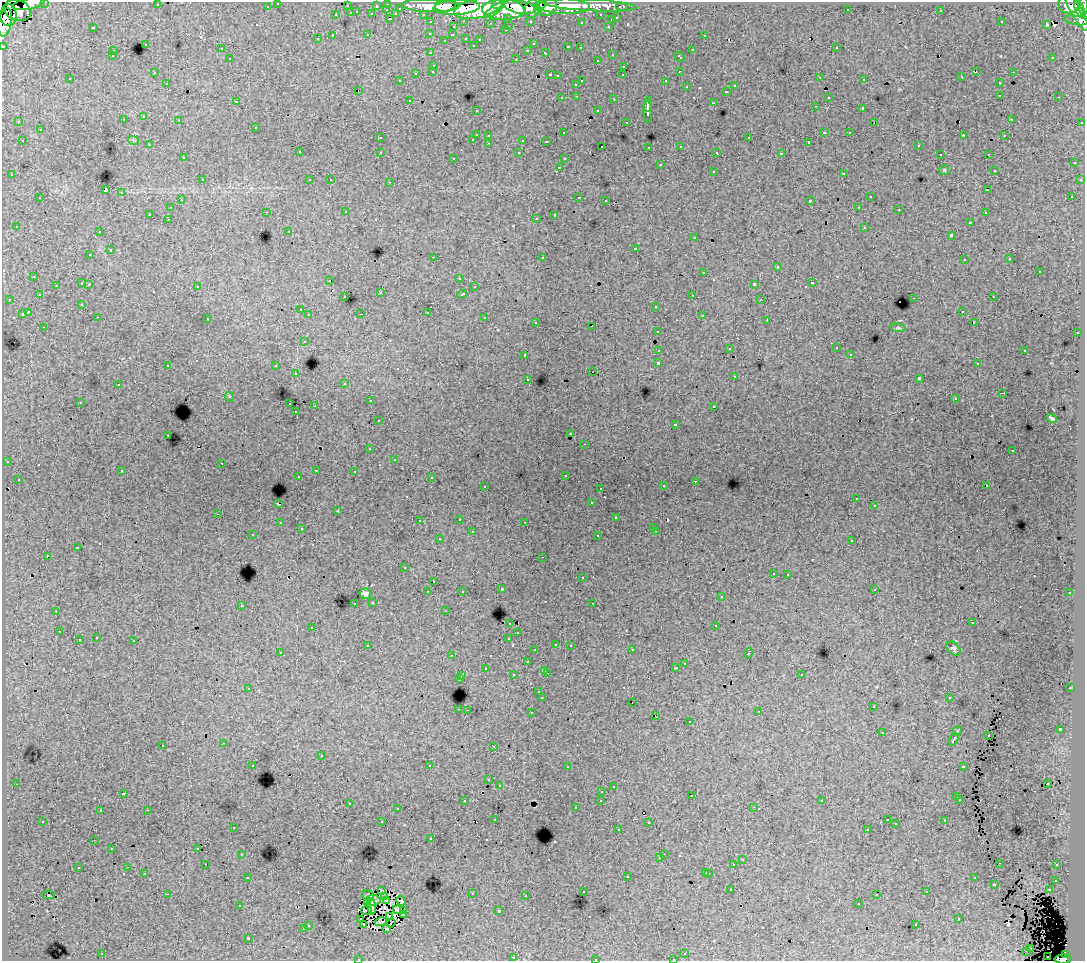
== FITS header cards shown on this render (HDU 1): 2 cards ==
NAXIS1  =                 1083
NAXIS2  =                  959

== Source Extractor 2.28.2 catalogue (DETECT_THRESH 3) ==
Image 1083 x 959 px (HDU 1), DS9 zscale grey, 1 PNG px = 1 image px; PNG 1087 x 963 px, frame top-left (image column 1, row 959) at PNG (2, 2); each listed source drawn as its Kron ellipse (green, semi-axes under 4 px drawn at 4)
Background 89.5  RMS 0.82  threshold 2.45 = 3 sigma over >= 5 px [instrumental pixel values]
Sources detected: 558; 9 with non-positive FLUX_AUTO (blend fragments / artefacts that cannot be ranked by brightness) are neither listed nor drawn; of the other 549, the 500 brightest by FLUX_AUTO listed and drawn (49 fainter detections omitted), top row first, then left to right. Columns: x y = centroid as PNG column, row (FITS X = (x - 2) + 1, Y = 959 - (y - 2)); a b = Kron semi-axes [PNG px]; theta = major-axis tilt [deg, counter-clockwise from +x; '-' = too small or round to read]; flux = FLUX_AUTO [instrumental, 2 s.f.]
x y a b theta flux
45 2 3 2 - 3300
278 3 3 3 - 2400
28 4 16 5 11 86000
388 4 3 3 - 4500
497 4 5 3 - 62000
157 5 3 2 - 160
445 5 10 6 7 150000
590 5 46 6 -3 110000
1068 5 10 8 -17 100000
267 6 3 3 - 1800
347 6 3 3 - 870
376 6 3 2 - 1100
430 6 29 6 -1 250000
540 6 6 4 32 66000
563 6 27 8 -2 250000
1084 6 9 3 89 80000
457 7 23 7 3 410000
520 7 15 6 -11 300000
547 7 10 8 34 200000
622 7 6 3 0 3500
400 8 3 3 - 810
479 8 25 10 13 550000
532 9 9 7 83 180000
848 9 3 2 - 58
1080 9 10 4 -67 180000
17 10 13 10 -20 160000
387 10 3 2 - 360
494 10 11 3 35 110000
503 10 21 10 -2 520000
941 10 3 2 - 170
538 11 4 3 - 66000
1076 11 22 5 -61 280000
357 12 3 2 - 350
351 13 3 3 - 860
372 14 3 3 - 1200
396 14 4 3 - 1100
423 14 3 2 - 1900
8 15 11 8 -90 200000
336 15 3 3 - 390
601 15 3 3 - 1700
508 18 3 3 - 1200
617 18 3 3 - 630
390 19 3 2 - 510
611 20 3 3 - 280
1076 20 12 4 -9 20000
464 21 3 2 - 420
530 21 3 3 - 1600
5 22 14 6 80 220000
431 22 3 3 - 2300
581 22 3 3 - 140
1001 22 3 3 - 98
491 23 3 2 - 60
1047 25 4 3 - 390
509 26 3 2 - 390
608 26 3 2 - 290
93 27 3 3 - 690
453 27 3 3 - 410
505 30 3 2 - 240
430 33 3 3 - 170
368 35 3 3 - 630
452 35 3 2 - 240
704 35 3 3 - 330
333 36 3 3 - 1600
466 38 3 3 - 350
317 39 3 3 - 250
480 39 3 3 - 180
445 40 3 2 - 70
145 44 3 3 - 440
533 44 3 3 - 170
473 45 3 3 - 190
3 46 3 3 - 4800
568 47 4 3 - 670
580 48 3 3 - 250
836 48 3 2 - 430
221 49 3 3 - 240
528 50 3 3 - 310
692 50 3 3 - 530
113 51 3 3 - 320
431 53 3 3 - 260
545 53 4 3 - 620
612 54 3 3 - 450
112 56 3 3 - 250
680 57 6 3 -43 590
1053 57 3 2 - 190
230 59 3 3 - 260
516 59 3 2 - 570
597 60 3 3 - 320
434 65 3 3 - 440
624 66 3 3 - 320
433 71 3 3 - 350
679 71 3 2 - 62
976 71 3 2 - 110
1013 72 3 2 - 350
154 73 3 3 - 170
416 73 3 3 - 620
550 75 3 2 - 500
623 75 3 2 - 120
557 76 3 3 - 170
820 77 2 2 - 130
962 77 3 2 - 120
70 79 3 3 - 340
864 80 3 3 - 210
400 81 3 3 - 180
582 81 3 2 - 550
666 81 3 3 - 1400
167 83 3 3 - 290
999 83 3 3 - 320
576 84 3 3 - 320
735 86 3 3 - 300
686 87 3 3 - 410
358 90 3 2 - 270
727 91 3 3 - 510
1000 95 3 3 - 300
577 96 3 2 - 200
828 97 3 3 - 350
1059 97 3 2 - 260
562 98 3 3 - 240
614 99 3 2 - 500
409 100 3 2 - 210
236 101 3 3 - 130
714 103 3 3 - 1100
648 104 7 2 87 2800
815 106 3 2 - 180
863 108 3 3 - 1600
476 110 3 3 - 210
598 111 3 3 - 350
648 112 10 4 -88 2600
144 117 3 3 - 310
1011 119 3 3 - 180
123 120 3 3 - 280
179 120 3 2 - 190
19 122 3 3 - 190
626 122 3 3 - 170
1081 122 3 3 - 920
874 123 3 2 - 110
256 127 3 3 - 310
40 130 3 3 - 420
824 132 3 3 - 910
849 132 2 2 - 210
564 133 3 3 - 150
476 134 3 3 - 990
489 135 3 3 - 360
963 136 4 2 - 600
1004 136 3 3 - 170
380 138 3 3 - 220
749 138 3 3 - 410
473 139 3 3 - 360
133 140 5 3 - 71
523 140 3 3 - 840
22 141 3 2 - 380
546 141 3 3 - 230
809 142 3 3 - 81
489 143 3 2 - 300
149 145 3 2 - 220
918 145 3 3 - 290
602 146 3 3 - 230
681 146 3 3 - 300
649 147 3 3 - 270
299 152 3 3 - 340
380 152 3 3 - 400
717 152 4 3 - 190
519 153 3 3 - 270
781 154 4 3 - 2200
940 154 3 2 - 130
988 154 3 2 - 140
183 158 3 3 - 240
454 158 3 3 - 240
564 159 3 3 - 240
1074 163 3 3 - 280
660 165 3 3 - 580
559 167 3 2 - 300
944 170 5 5 - 64
994 170 3 3 - 240
713 171 3 3 - 440
844 173 3 3 - 600
12 175 3 3 - 230
202 180 3 3 - 330
310 180 3 3 - 300
330 180 3 2 - 92
1080 180 3 3 - 220
390 182 3 2 - 430
105 190 4 3 - 6500
988 190 3 2 - 150
121 193 3 3 - 600
1072 196 3 3 - 73
579 197 3 2 - 470
870 197 3 3 - 480
40 198 3 3 - 470
181 200 3 2 - 250
606 200 3 2 - 190
810 201 3 3 - 1300
859 207 3 2 - 230
170 208 3 3 - 250
899 210 2 2 - 200
266 212 3 2 - 260
346 212 3 2 - 200
985 213 3 3 - 270
150 214 3 3 - 1500
555 215 4 3 - 1800
536 218 3 2 - 71
168 219 3 2 - 270
970 222 3 3 - 200
16 226 3 3 - 270
865 227 3 3 - 570
289 231 3 2 - 60
99 232 3 2 - 150
951 235 3 3 - 1100
695 238 3 3 - 290
635 248 3 3 - 680
110 250 3 3 - 720
90 255 3 3 - 210
433 257 3 2 - 700
542 257 3 3 - 480
1010 259 3 3 - 330
964 260 3 2 - 200
777 267 3 3 - 780
704 272 3 3 - 390
1039 272 3 3 - 710
34 276 3 3 - 420
459 278 3 2 - 110
330 280 3 2 - 97
82 283 3 3 - 700
812 283 3 3 - 670
89 284 3 2 - 280
754 284 4 3 - 1700
56 285 3 3 - 220
197 286 3 3 - 270
474 287 3 3 - 240
381 292 3 3 - 75
462 294 5 3 - 580
39 295 3 3 - 200
693 295 3 2 - 230
345 297 3 3 - 180
993 297 3 2 - 170
914 298 3 2 - 420
9 299 3 2 - 120
761 300 3 2 - 120
82 305 3 3 - 110
656 306 3 3 - 440
300 310 3 3 - 180
962 311 3 2 - 150
28 312 4 3 - 1600
427 312 3 3 - 660
22 314 3 3 - 670
361 314 3 2 - 120
309 315 3 3 - 300
702 315 3 3 - 310
98 317 3 2 - 110
485 318 3 3 - 530
208 319 3 2 - 120
767 320 3 2 - 70
536 322 3 3 - 120
974 322 3 2 - 55
592 326 2 2 - 86
44 327 3 2 - 210
898 328 8 4 -8 83
657 331 3 3 - 200
1077 333 3 2 - 180
304 341 3 3 - 240
836 348 3 3 - 250
729 349 3 3 - 64
659 350 4 3 - 1000
1025 350 3 3 - 530
850 354 3 2 - 99
525 355 3 3 - 460
658 363 3 3 - 2100
977 364 3 2 - 160
168 365 3 2 - 220
276 366 3 3 - 280
593 372 3 2 - 270
296 374 3 3 - 180
735 377 3 3 - 120
919 378 4 3 - 1800
528 379 3 3 - 120
345 383 4 3 - 160
118 385 3 3 - 300
1003 393 3 2 - 220
229 397 5 4 - 86
955 399 3 3 - 120
370 401 3 2 - 220
80 402 3 3 - 160
290 404 3 2 - 300
315 406 3 2 - 560
714 406 3 3 - 170
296 412 3 3 - 110
1052 418 5 3 - 89
378 421 3 3 - 270
675 424 3 2 - 70
571 433 3 3 - 110
168 435 3 2 - 100
585 444 3 2 - 200
370 449 3 2 - 150
1013 451 3 3 - 130
394 459 3 3 - 62
7 461 3 3 - 89
222 463 2 2 - 220
316 470 3 2 - 300
122 471 3 3 - 260
354 471 3 2 - 170
565 475 3 3 - 180
298 476 2 2 - 84
431 477 3 2 - 69
18 479 3 2 - 120
695 481 3 2 - 120
485 486 3 2 - 270
663 486 3 3 - 260
987 486 3 3 - 320
600 488 3 2 - 110
857 499 3 3 - 70
592 503 3 3 - 140
278 504 3 3 - 770
874 506 3 3 - 170
337 510 3 2 - 75
218 514 3 2 - 120
616 518 3 3 - 200
459 519 3 2 - 280
419 521 3 3 - 130
525 522 3 2 - 82
280 523 3 2 - 160
653 527 3 2 - 110
301 529 3 3 - 160
656 531 3 2 - 140
472 532 3 3 - 470
253 535 3 2 - 180
598 536 3 3 - 230
439 539 3 3 - 180
852 540 3 3 - 330
77 548 3 3 - 760
47 556 3 2 - 710
543 557 3 2 - 120
405 568 3 3 - 130
773 573 3 3 - 270
788 574 3 2 - 320
582 578 3 3 - 230
434 582 3 2 - 82
501 589 3 3 - 330
874 589 3 3 - 200
462 591 3 3 - 120
428 592 3 3 - 320
1070 593 3 3 - 220
365 594 5 5 - 180
721 597 3 3 - 270
373 602 3 3 - 330
355 603 3 2 - 240
593 603 3 2 - 110
241 605 3 3 - 410
56 611 3 2 - 78
445 611 3 2 - 120
510 623 3 3 - 290
972 623 3 2 - 82
716 626 3 3 - 460
312 627 3 3 - 400
59 632 3 2 - 180
518 633 3 3 - 200
96 638 3 3 - 260
509 638 4 3 - 490
79 640 3 3 - 600
134 641 3 3 - 640
556 644 3 3 - 280
570 645 3 2 - 310
368 646 4 3 - 300
953 649 8 5 -45 130
535 650 3 3 - 270
632 650 3 2 - 270
280 652 3 3 - 78
748 653 5 3 - 560
451 656 3 2 - 110
527 662 3 3 - 370
685 663 3 2 - 150
485 668 3 2 - 220
675 668 3 3 - 150
545 670 3 2 - 390
547 673 3 2 - 450
801 674 3 3 - 340
513 675 3 3 - 320
462 676 3 2 - 300
459 679 3 3 - 1100
249 688 4 3 - 54
1070 688 3 2 - 180
539 692 3 3 - 260
542 698 3 3 - 1800
949 698 3 2 - 140
633 702 2 2 - 75
873 707 3 2 - 230
459 709 3 2 - 350
467 710 2 2 - 240
531 712 3 2 - 300
759 712 3 2 - 75
655 715 3 2 - 110
689 722 3 3 - 410
1060 729 4 3 - 2400
957 731 5 3 - 720
882 733 3 2 - 79
988 735 3 2 - 84
953 739 7 3 58 1300
224 743 3 2 - 320
163 745 3 3 - 460
493 746 3 2 - 98
321 756 3 3 - 590
253 765 3 2 - 170
430 766 3 3 - 3900
963 766 4 3 - 670
567 767 3 2 - 210
489 780 3 3 - 220
16 784 3 2 - 250
1047 784 3 2 - 86
499 785 3 3 - 270
613 787 3 2 - 150
602 791 3 2 - 280
123 793 3 3 - 300
691 796 2 2 - 130
957 797 3 3 - 480
960 799 3 3 - 260
601 800 3 3 - 390
465 801 3 3 - 250
822 801 3 3 - 120
349 803 3 2 - 340
754 807 3 2 - 330
576 808 3 3 - 170
397 809 3 3 - 270
147 810 3 2 - 310
100 811 3 3 - 210
495 819 3 3 - 160
887 820 3 3 - 170
43 821 3 2 - 160
945 821 3 3 - 340
382 822 3 3 - 760
649 822 3 2 - 57
896 824 3 3 - 110
233 827 3 3 - 310
867 829 3 3 - 150
618 830 3 2 - 150
431 839 3 3 - 250
94 840 2 2 - 56
112 848 2 2 - 62
198 848 3 3 - 140
242 854 3 2 - 300
664 854 2 2 - 180
660 858 3 3 - 200
742 860 3 3 - 360
1000 863 2 2 - 60
206 864 2 2 - 180
734 865 3 3 - 1000
1057 865 3 3 - 250
128 867 3 2 - 300
78 868 3 3 - 430
706 872 3 3 - 430
144 873 3 2 - 300
709 873 3 3 - 360
627 876 3 3 - 660
248 877 3 2 - 250
974 878 3 3 - 230
1056 880 3 3 - 310
994 884 3 3 - 850
381 890 3 3 - 56
731 890 3 3 - 310
1049 890 3 3 - 430
583 891 3 3 - 300
927 892 3 3 - 300
167 894 3 2 - 890
472 894 3 3 - 310
877 894 3 3 - 300
48 895 6 2 1 210
368 896 6 5 - 110
385 896 3 3 - 100
526 896 3 2 - 110
373 900 7 5 -11 240
386 900 3 3 - 68
401 901 5 3 - 210
367 902 3 3 - 110
859 904 3 2 - 64
240 906 3 3 - 190
372 906 8 3 -85 170
366 910 5 3 - 160
397 910 4 4 - 150
403 911 4 2 - 96
499 911 3 3 - 93
403 915 3 3 - 64
390 916 3 3 - 100
959 919 3 3 - 570
361 920 3 2 - 58
381 922 6 2 14 170
391 923 5 2 - 110
363 924 3 2 - 88
308 925 3 3 - 410
916 925 3 3 - 270
303 929 3 3 - 480
387 929 4 3 - 140
248 938 3 3 - 2300
1030 948 3 2 - 72
1027 951 3 2 - 54
685 953 3 2 - 170
102 954 3 2 - 510
1065 955 4 4 - 40000
1048 956 2 2 - 250
514 958 3 3 - 97
359 959 3 2 - 220
595 959 3 3 - 380
673 959 3 2 - 210
1063 959 8 4 0 89000
At the frame edge (FLAGS 8, measured only in part): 10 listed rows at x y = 45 2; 278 3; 28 4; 1084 6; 5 22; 3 46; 359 959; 595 959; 673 959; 1063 959
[49 fainter detections neither listed nor drawn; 9 non-positive-flux detections neither listed nor drawn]